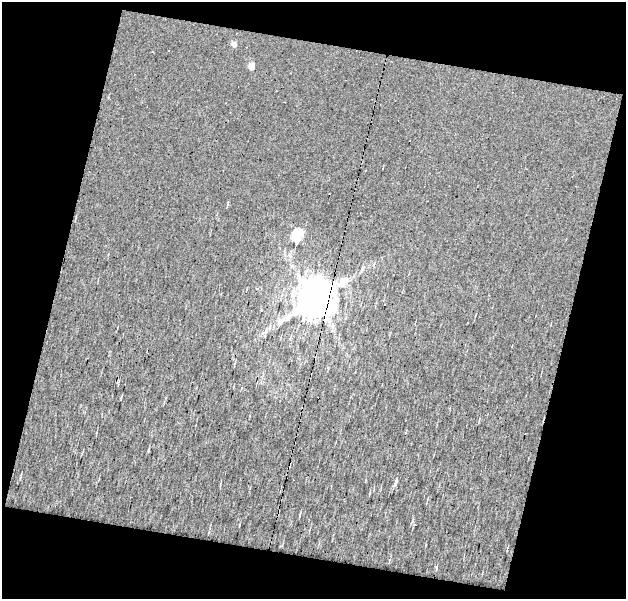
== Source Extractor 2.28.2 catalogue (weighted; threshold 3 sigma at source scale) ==
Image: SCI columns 1-624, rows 25-621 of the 624 x 645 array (HDU 1 of 3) = the unmasked area's bounding box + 8 px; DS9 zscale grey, full resolution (1 PNG px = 1 image px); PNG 628 x 601 px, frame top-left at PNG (2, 2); no overlay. Shown black and unused: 31% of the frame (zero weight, under 12 of 24 exposures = <1% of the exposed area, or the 3 px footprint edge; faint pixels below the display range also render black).
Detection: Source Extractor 2.28.2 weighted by HDU 2 'WHT'. Background 0.00572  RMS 0.011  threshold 0.0466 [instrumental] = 3 sigma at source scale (4.09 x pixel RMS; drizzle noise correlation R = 1.36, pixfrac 0.8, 0.0396/0.0396 arcsec/px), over >= 5 px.
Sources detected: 15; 2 cosmic-ray / hot-pixel residue — not listed; the other 13 listed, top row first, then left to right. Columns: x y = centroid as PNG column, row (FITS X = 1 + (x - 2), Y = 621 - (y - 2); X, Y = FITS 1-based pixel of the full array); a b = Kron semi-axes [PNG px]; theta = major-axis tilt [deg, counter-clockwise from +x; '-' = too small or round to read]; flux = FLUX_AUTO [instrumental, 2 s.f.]
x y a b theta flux
234 44 6 5 - 3.9
152 52 3 2 - 0.65
251 66 6 5 - 6.8
108 97 4 3 - 0.85
228 202 4 3 - 1.1
297 236 7 6 - 84
362 270 9 3 69 1.7
314 300 12 11 - 3600
261 310 3 3 - 1
396 482 12 4 71 2.5
370 492 8 2 75 1
300 515 5 3 - 0.97
437 568 8 2 75 1.5
Overlapping masked pixels (flux is a lower limit): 1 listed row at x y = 314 300
Unlisted compact peaks at least as high as the median listed source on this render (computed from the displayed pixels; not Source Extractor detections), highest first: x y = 148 450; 239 525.